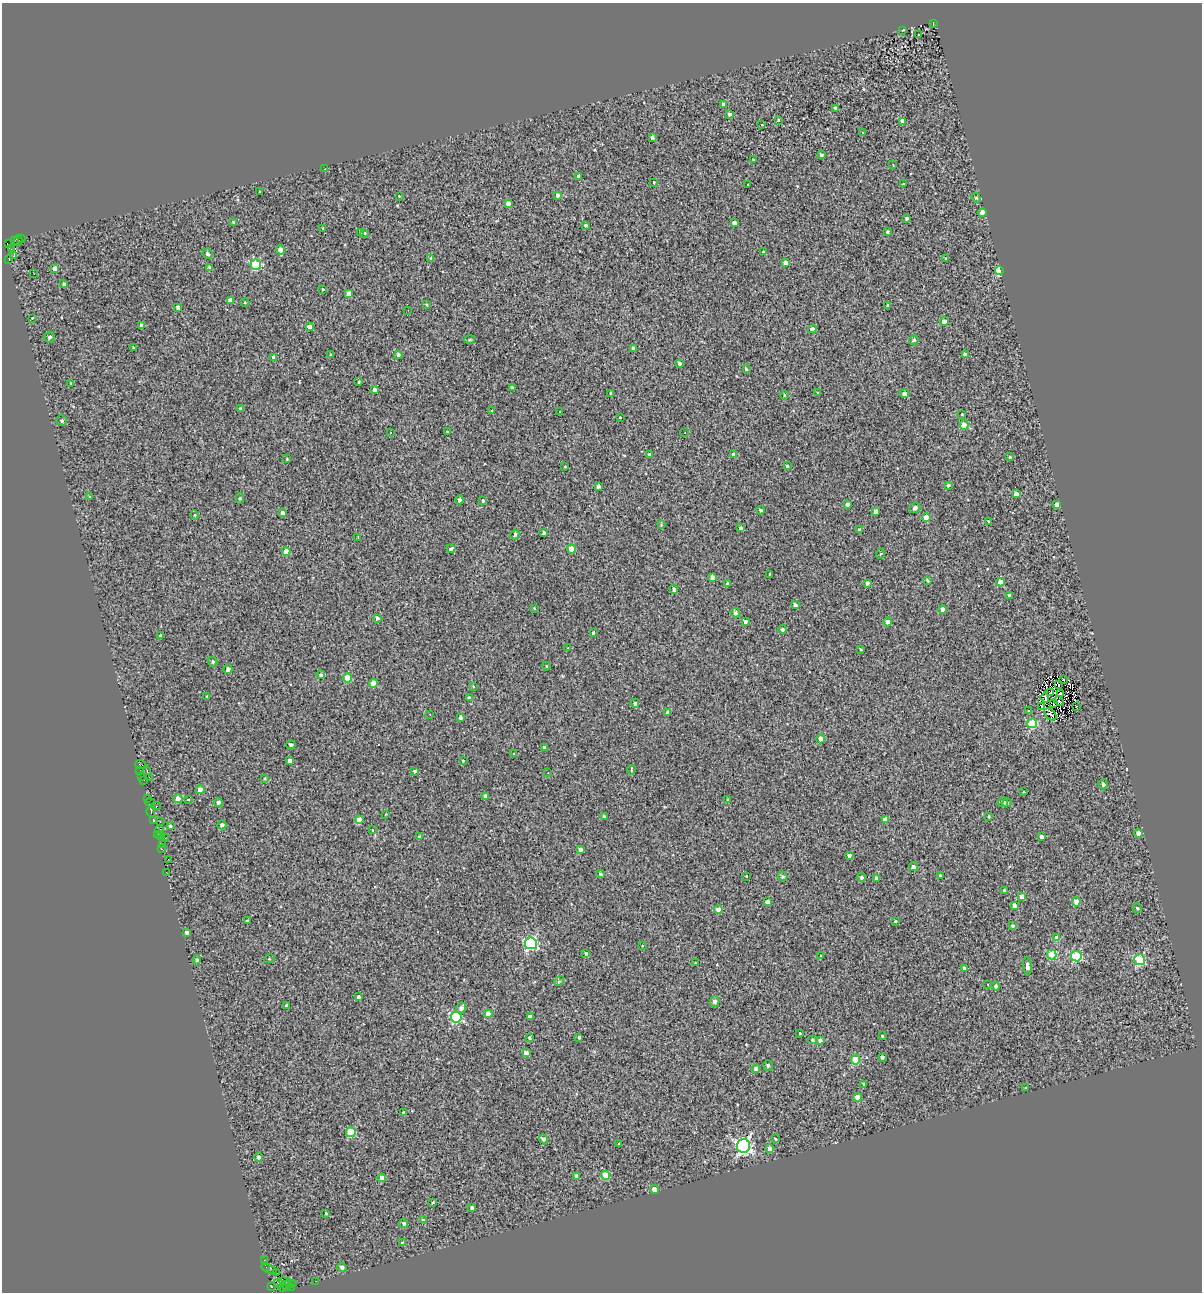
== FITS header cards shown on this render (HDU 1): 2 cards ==
NAXIS1  =                 1200
NAXIS2  =                 1290

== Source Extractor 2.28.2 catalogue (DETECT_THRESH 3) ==
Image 1200 x 1290 px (HDU 1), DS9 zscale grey, 1 PNG px = 1 image px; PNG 1204 x 1294 px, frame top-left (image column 1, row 1290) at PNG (2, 3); each listed source drawn as its Kron ellipse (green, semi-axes under 4 px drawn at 4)
Background 0.114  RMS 1.4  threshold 4.09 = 3 sigma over >= 5 px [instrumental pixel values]
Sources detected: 312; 2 with non-positive FLUX_AUTO (blend fragments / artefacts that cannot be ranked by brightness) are neither listed nor drawn; the other 310 listed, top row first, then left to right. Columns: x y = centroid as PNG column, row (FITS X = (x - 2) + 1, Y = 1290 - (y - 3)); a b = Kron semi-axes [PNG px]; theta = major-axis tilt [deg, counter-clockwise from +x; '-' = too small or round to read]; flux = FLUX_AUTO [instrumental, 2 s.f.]
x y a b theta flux
933 23 4 2 - 160
903 30 4 3 - 68
918 34 2 2 - 79
724 105 4 4 - 410
836 108 4 3 - 250
730 114 3 3 - 230
778 120 3 3 - 240
902 121 4 4 - 740
762 125 3 2 - 91
863 133 3 3 - 1000
652 137 3 3 - 180
821 155 3 3 - 180
753 160 3 2 - 74
893 164 3 2 - 150
325 169 3 3 - 56
579 176 4 4 - 300
654 182 3 3 - 220
748 184 3 2 - 160
904 184 3 2 - 95
260 191 3 2 - 65
558 195 4 4 - 210
399 196 3 2 - 64
976 198 5 4 - 120
508 203 4 4 - 340
982 213 4 4 - 730
907 218 3 3 - 170
233 222 3 3 - 110
734 223 4 4 - 550
586 225 3 3 - 190
323 228 3 3 - 100
361 232 4 3 - 230
888 232 3 3 - 130
365 233 3 2 - 95
22 238 2 2 - 61
14 240 3 2 - 200
18 241 5 2 - 400
8 244 3 2 - 280
11 248 4 2 - 290
281 250 5 4 - 690
763 252 4 3 - 860
207 254 5 5 - 220
13 256 3 2 - 160
431 258 3 3 - 84
9 259 3 2 - 590
946 259 4 3 - 98
785 263 4 4 - 440
256 265 5 5 - 5300
209 267 4 3 - 170
55 268 4 4 - 570
999 270 4 4 - 5700
34 274 2 2 - 44
64 284 3 3 - 160
323 289 2 2 - 64
349 294 4 4 - 910
230 300 4 4 - 500
245 302 4 3 - 66
426 305 3 2 - 78
888 305 3 3 - 190
178 307 4 3 - 290
408 310 2 2 - 73
32 318 2 2 - 48
944 321 5 4 - 420
141 325 3 3 - 190
310 327 4 4 - 650
812 329 4 4 - 290
50 337 5 5 - 240
470 340 5 4 - 130
914 340 5 4 - 170
133 348 2 2 - 77
633 348 3 3 - 250
331 355 4 3 - 110
398 355 4 4 - 260
965 355 4 4 - 590
274 357 4 3 - 350
679 363 4 3 - 250
746 369 3 3 - 130
358 382 3 3 - 100
71 383 3 3 - 61
512 388 4 4 - 210
375 390 4 4 - 240
818 392 4 2 - 66
611 393 4 3 - 150
904 394 5 4 - 280
784 395 4 3 - 70
240 408 3 3 - 82
492 411 4 2 - 70
560 412 3 3 - 91
962 414 3 3 - 56
620 417 3 3 - 190
62 421 5 5 - 150
964 425 4 4 - 1700
390 432 3 3 - 360
447 432 3 2 - 87
685 433 3 2 - 160
650 455 4 3 - 270
734 455 4 4 - 580
1010 457 3 3 - 110
287 459 4 3 - 73
565 466 3 2 - 61
787 466 3 3 - 150
948 485 4 4 - 130
598 486 4 3 - 230
1016 494 4 4 - 590
89 497 3 2 - 74
240 498 5 4 - 130
459 500 4 4 - 230
483 501 4 3 - 210
847 504 3 3 - 220
1057 505 4 4 - 490
915 508 5 5 - 280
761 510 4 4 - 170
876 511 4 3 - 360
282 513 4 3 - 260
195 515 5 3 - 73
926 517 4 4 - 1100
988 521 3 2 - 68
661 525 4 2 - 73
740 528 4 3 - 180
859 530 4 4 - 130
544 533 3 3 - 160
515 534 5 4 - 240
358 537 2 2 - 51
451 548 4 3 - 1000
571 549 4 4 - 1600
286 552 4 4 - 1200
880 554 5 3 - 82
769 574 3 2 - 68
712 577 4 3 - 310
928 580 3 2 - 120
1001 582 4 4 - 940
867 583 4 3 - 190
727 584 4 3 - 150
674 589 4 4 - 230
1009 595 3 3 - 140
795 605 3 3 - 220
534 608 3 3 - 79
943 610 4 4 - 700
735 613 5 4 - 200
377 618 4 3 - 230
745 621 4 4 - 210
888 622 4 4 - 720
782 630 4 4 - 240
593 633 3 3 - 100
161 636 4 3 - 260
568 648 3 3 - 120
861 649 4 3 - 90
213 662 5 4 - 170
546 666 4 2 - 55
228 669 4 4 - 310
321 675 4 4 - 190
347 678 4 4 - 2000
1063 679 2 2 - 76
373 683 4 4 - 930
1059 685 2 2 - 35
473 687 3 3 - 240
1051 692 3 2 - 50
1060 694 3 2 - 68
207 697 3 2 - 90
469 698 4 4 - 240
1045 698 5 3 - 91
1059 701 5 4 - 120
635 703 4 4 - 170
1053 704 2 2 - 53
1042 707 3 2 - 66
1076 707 2 2 - 72
1029 711 3 3 - 510
667 713 4 3 - 310
430 714 3 2 - 130
1050 714 7 5 -45 130
461 717 3 3 - 240
1032 723 5 5 - 4400
821 739 4 4 - 500
291 745 4 4 - 200
544 747 4 3 - 170
514 754 3 3 - 91
290 760 4 4 - 370
463 761 3 2 - 61
141 765 6 2 -22 310
140 770 2 2 - 250
147 770 3 2 - 9.9
631 770 5 3 - 600
415 771 4 3 - 160
548 773 2 2 - 62
142 776 3 2 - 220
149 777 2 2 - 640
265 778 3 2 - 78
144 780 3 2 - 71
1103 784 5 4 - 260
200 790 4 4 - 700
1024 792 2 2 - 83
486 796 4 4 - 450
148 798 3 2 - 89
178 799 4 4 - 1100
188 799 3 2 - 100
728 800 3 3 - 110
150 802 5 4 - 190
218 802 4 4 - 220
1003 802 5 5 - 280
1007 803 4 4 - 200
156 806 5 2 - 370
151 812 5 3 - 760
386 814 3 2 - 52
604 816 3 3 - 180
989 816 3 2 - 62
153 819 3 2 - 140
359 820 4 4 - 800
885 820 4 4 - 610
160 822 2 2 - 430
222 825 4 4 - 230
170 826 4 3 - 150
160 830 2 2 - 11
372 830 2 2 - 67
1139 833 4 4 - 670
158 834 3 2 - 250
161 835 3 3 - 220
420 837 4 3 - 240
1041 837 4 3 - 260
165 838 2 2 - 53
162 845 3 2 - 190
161 849 3 2 - 180
580 849 3 3 - 200
849 856 4 4 - 210
168 859 2 2 - 150
913 867 4 4 - 230
166 872 2 2 - 190
600 874 4 3 - 110
940 875 3 2 - 100
746 876 3 3 - 210
782 876 5 4 - 170
862 877 4 4 - 190
876 878 3 3 - 200
1005 891 4 3 - 240
1022 897 4 4 - 680
767 902 4 3 - 360
1076 902 4 4 - 730
1014 905 4 4 - 370
1137 908 4 4 - 130
718 909 4 4 - 730
247 921 3 3 - 150
895 921 3 3 - 400
1013 926 4 3 - 160
187 932 3 3 - 230
1057 938 4 4 - 890
531 943 6 6 - 12000
642 945 3 2 - 88
586 953 4 3 - 120
820 955 3 3 - 330
1052 955 5 4 - 3600
1076 956 5 5 - 5900
269 959 5 3 - 81
197 960 4 4 - 200
1139 960 5 5 - 6000
695 963 3 2 - 68
1027 966 9 4 -84 440
964 969 3 3 - 270
559 981 5 4 - 110
988 984 3 3 - 200
996 986 4 4 - 220
358 997 3 3 - 200
715 1001 5 4 - 270
287 1005 3 3 - 230
461 1008 6 5 - 240
488 1014 4 4 - 1300
530 1016 3 3 - 230
456 1017 5 5 - 8100
799 1033 3 3 - 180
882 1036 3 2 - 89
579 1037 3 3 - 150
529 1038 4 3 - 100
813 1040 4 4 - 130
820 1040 4 4 - 180
526 1053 4 4 - 540
882 1057 3 3 - 160
855 1060 5 4 - 3100
768 1065 5 4 - 150
756 1068 4 4 - 280
864 1084 4 3 - 140
1025 1088 3 2 - 78
857 1097 4 4 - 1000
404 1113 4 3 - 190
351 1132 5 4 - 3700
543 1139 5 4 - 250
775 1139 4 3 - 75
619 1144 3 2 - 78
743 1146 7 6 - 21000
770 1149 4 4 - 320
258 1157 4 4 - 290
605 1175 4 4 - 2000
577 1176 4 4 - 600
382 1178 4 4 - 660
654 1189 4 4 - 700
433 1202 3 3 - 110
472 1208 3 3 - 210
326 1213 3 3 - 700
423 1220 4 4 - 140
404 1223 5 4 - 220
402 1242 3 3 - 89
264 1260 2 2 - 53
266 1267 4 2 - 240
342 1267 5 4 - 250
269 1269 8 3 -28 110
276 1273 3 2 - 25
316 1281 2 2 - 37
284 1282 5 3 - 310
279 1283 4 3 - 380
292 1283 3 2 - 1200
287 1285 6 3 63 170
271 1287 3 2 - 420
283 1287 4 3 - 330
291 1287 3 2 - 480
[2 non-positive-flux detections neither listed nor drawn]